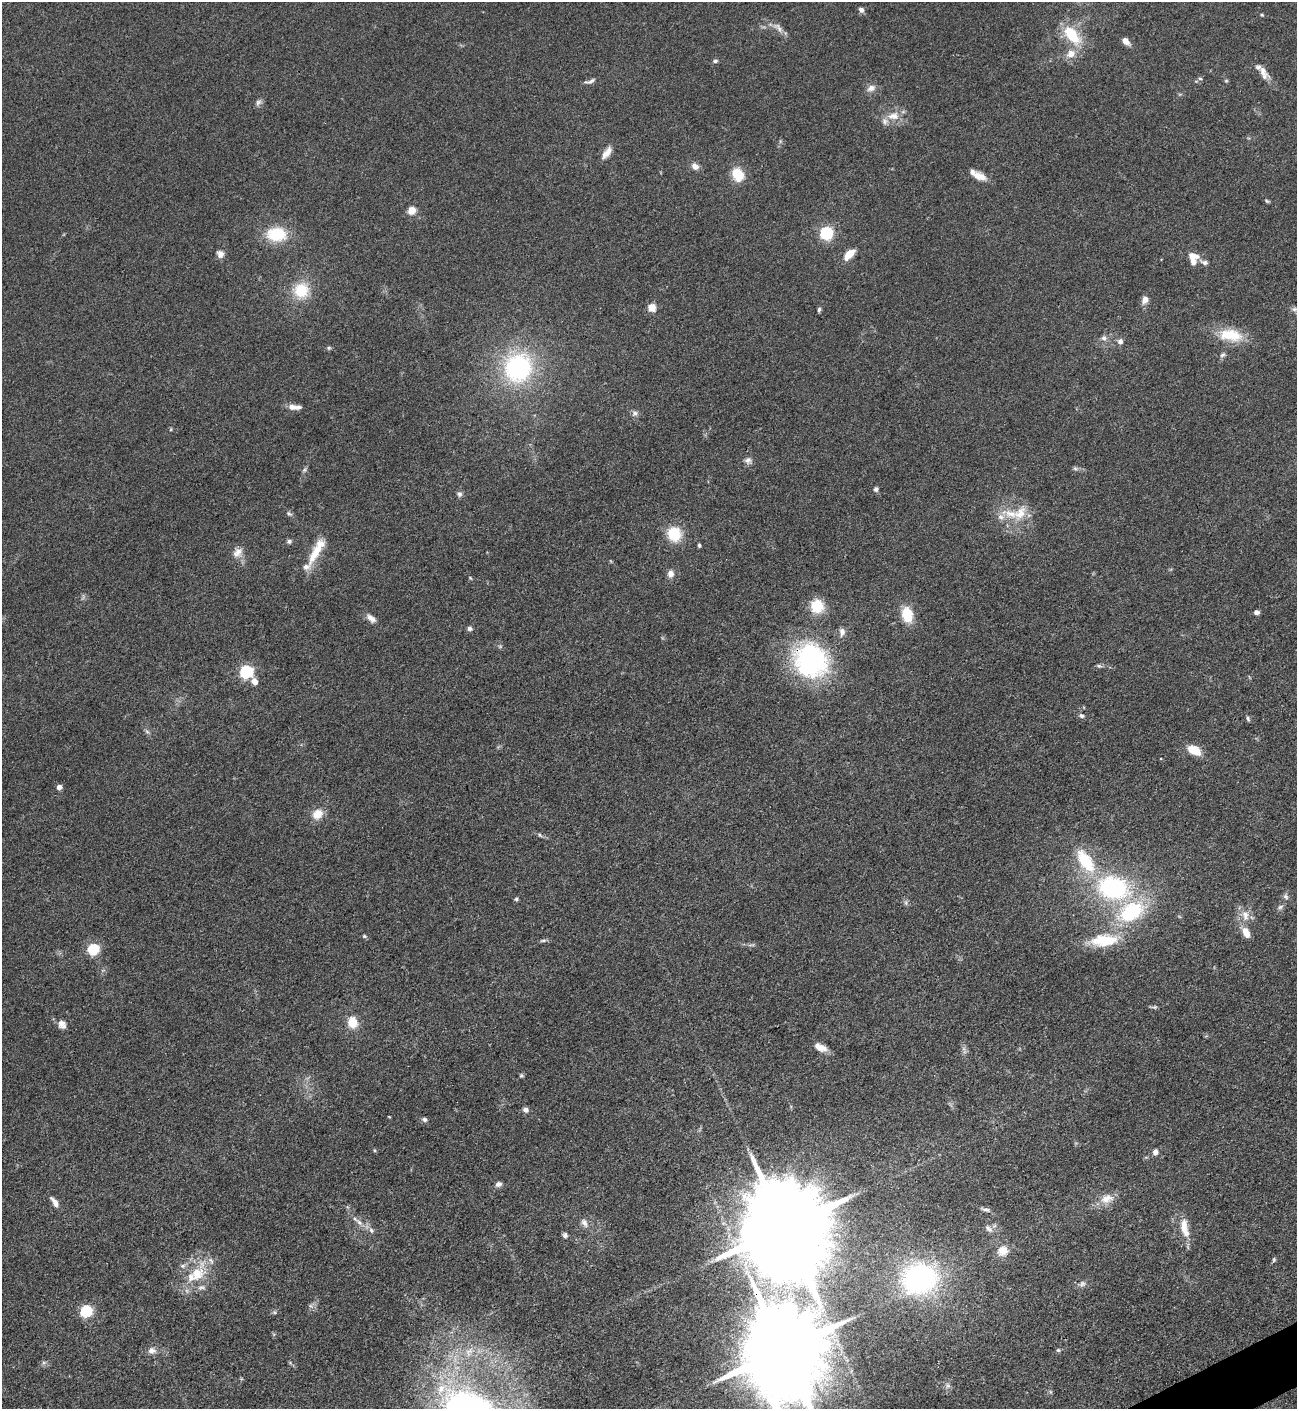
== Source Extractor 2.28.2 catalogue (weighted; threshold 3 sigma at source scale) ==
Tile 6 of 4 x 4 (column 2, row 2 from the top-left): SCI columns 1581-2875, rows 2816-4222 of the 5618 x 5630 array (HDU 1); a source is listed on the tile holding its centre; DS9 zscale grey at full resolution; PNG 1299 x 1411 px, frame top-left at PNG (2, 2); no overlay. Shown black and unused: <1% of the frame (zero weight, under 3 of 4 exposures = <1% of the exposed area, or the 3 px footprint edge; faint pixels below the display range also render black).
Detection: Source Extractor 2.28.2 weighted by HDU 2 'WHT'; one run over the whole footprint, this tile lists its part. Background 0.0649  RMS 0.0058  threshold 0.0261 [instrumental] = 3 sigma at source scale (4.5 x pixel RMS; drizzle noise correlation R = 1.50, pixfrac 1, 0.05/0.05 arcsec/px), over >= 5 px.
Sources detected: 134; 1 too faint to see at this stretch — not listed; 15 inside a brighter listed object's ellipse — not listed separately; the other 118 listed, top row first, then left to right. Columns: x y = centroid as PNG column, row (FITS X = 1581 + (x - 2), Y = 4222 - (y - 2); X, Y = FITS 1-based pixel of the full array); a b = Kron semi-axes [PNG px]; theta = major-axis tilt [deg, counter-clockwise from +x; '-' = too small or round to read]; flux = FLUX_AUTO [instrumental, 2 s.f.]
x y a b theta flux
861 10 7 6 - 1.9
1262 15 5 4 - 0.69
778 27 19 8 -42 4
1071 35 29 17 -47 20
1126 41 10 6 -42 3.9
715 61 6 5 - 1.3
1263 71 15 10 -66 5.4
1200 78 5 5 - 1.1
591 81 14 5 28 2.1
1226 81 5 5 - 0.74
871 88 12 8 29 3.4
258 103 10 7 48 2
893 116 19 11 8 8.3
780 141 6 4 -72 0.81
607 153 18 7 53 4.6
695 166 9 7 -39 3.5
738 174 11 9 -59 20
979 176 15 8 -22 7.5
1267 201 7 4 -36 0.8
411 211 5 5 - 21
826 233 6 6 - 78
276 234 21 14 -2 24
220 254 10 8 -60 3
849 254 17 8 44 6.5
1194 256 15 9 -8 5.3
301 290 17 16 - 19
1145 299 8 6 63 4.5
652 308 10 9 - 5
1294 309 8 6 1 1.7
819 310 7 4 81 1.1
1231 335 32 16 -8 19
1104 338 8 7 - 2.3
1120 341 7 6 - 2.4
329 348 6 5 - 0.91
1223 355 8 6 38 1.5
518 368 29 26 72 79
293 407 15 7 -5 3.9
635 413 9 8 - 2
171 429 5 3 - 0.56
748 460 9 8 - 2.4
1075 468 8 5 -17 1.2
304 470 8 5 49 1.2
876 489 6 5 - 1.4
459 494 8 7 - 1.8
289 514 10 5 -31 1.4
1011 514 30 11 -11 13
674 534 17 16 - 16
289 541 6 6 - 1.3
699 545 5 4 - 0.88
238 552 15 11 47 5.1
315 554 36 11 63 13
670 574 9 7 82 3.3
470 578 5 3 - 0.56
817 606 13 13 - 16
1256 612 6 5 - 1.9
907 614 14 10 -78 17
371 618 14 7 -40 3.6
469 628 6 5 - 1.6
842 632 11 7 89 2.9
811 660 44 39 -51 84
1099 666 7 5 -8 1.2
246 671 6 6 - 100
254 681 6 5 - 6.6
1081 716 7 6 - 1.6
1248 718 8 4 -66 1.1
147 731 7 5 -31 1.2
1194 750 13 8 -26 12
59 787 4 4 - 4.7
317 814 11 9 40 8.9
540 835 6 5 - 0.99
1085 861 32 15 -56 27
1113 888 33 23 -13 77
1286 897 8 6 -40 1.5
516 899 5 4 - 0.95
906 903 8 4 -89 1.2
1280 907 7 6 - 1.5
1131 912 26 16 32 48
1245 916 16 10 -84 6.3
1246 933 14 8 -65 6.1
364 936 6 4 -15 0.96
1104 940 37 16 4 21
543 941 9 4 5 1.2
93 949 6 5 - 62
1154 1007 8 5 0 1.1
352 1022 10 8 -80 12
62 1024 11 9 -59 3.6
820 1047 15 7 -25 5.6
521 1075 5 5 - 0.95
526 1110 7 6 - 2.2
389 1117 4 3 - 0.41
424 1119 6 5 - 1.6
374 1150 5 4 - 0.73
1155 1152 7 6 - 2.9
498 1184 9 6 12 2.1
1107 1199 19 12 16 7.5
54 1202 16 6 -57 3.5
985 1209 14 5 -12 1.8
359 1222 12 6 -49 3.2
584 1223 12 7 -60 3.2
784 1227 29 19 -70 18000
1184 1227 26 9 -79 10
989 1229 13 7 -45 2.6
371 1230 9 7 -48 2.1
565 1235 7 6 - 1.6
1002 1251 16 14 22 6.9
1274 1260 7 5 88 0.93
197 1273 24 19 32 20
920 1278 40 34 15 94
1082 1284 9 7 38 2.1
311 1306 6 4 -70 1.1
86 1311 6 5 - 73
274 1312 6 4 -19 0.86
783 1349 26 19 -75 14000
1058 1350 5 5 - 0.9
152 1351 11 8 0 3.3
469 1352 16 9 60 6.7
948 1386 8 6 -89 1.9
441 1389 19 11 57 11
Overlapping masked pixels (flux is a lower limit): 3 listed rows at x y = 811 660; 784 1227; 783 1349
Isophote crosses this tile's border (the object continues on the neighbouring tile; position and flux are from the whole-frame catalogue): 1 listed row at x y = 783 1349